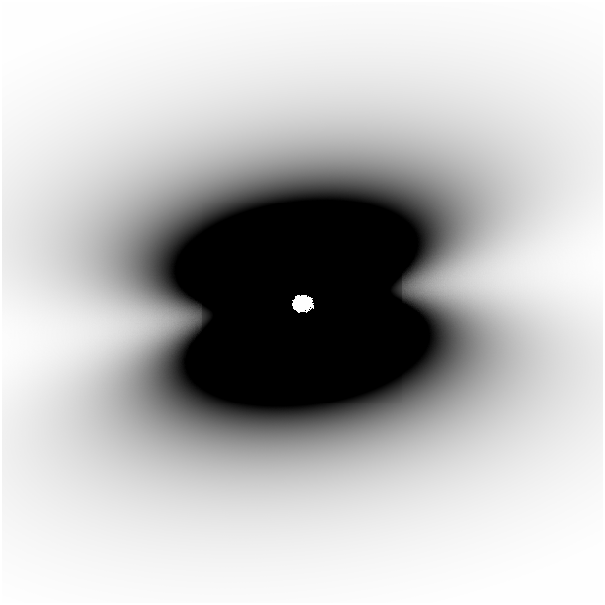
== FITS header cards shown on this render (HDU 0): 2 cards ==
NAXIS1  =                  601
NAXIS2  =                  601

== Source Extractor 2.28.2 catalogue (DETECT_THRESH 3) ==
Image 601 x 601 px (HDU 0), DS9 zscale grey, 1 PNG px = 1 image px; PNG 605 x 605 px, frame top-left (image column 1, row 601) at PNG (2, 2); no overlay
Background -9.10e-10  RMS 2.4e-10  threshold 7.11e-10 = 3 sigma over >= 5 px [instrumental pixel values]
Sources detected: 3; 2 with non-positive FLUX_AUTO (blend fragments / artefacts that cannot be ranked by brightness) are not listed; the other 1 listed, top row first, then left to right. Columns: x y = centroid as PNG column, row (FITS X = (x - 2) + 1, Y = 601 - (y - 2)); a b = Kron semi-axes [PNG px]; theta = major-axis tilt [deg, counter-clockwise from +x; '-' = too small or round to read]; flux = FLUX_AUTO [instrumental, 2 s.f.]
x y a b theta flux
302 303 17 12 4 5.6
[2 non-positive-flux detections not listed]